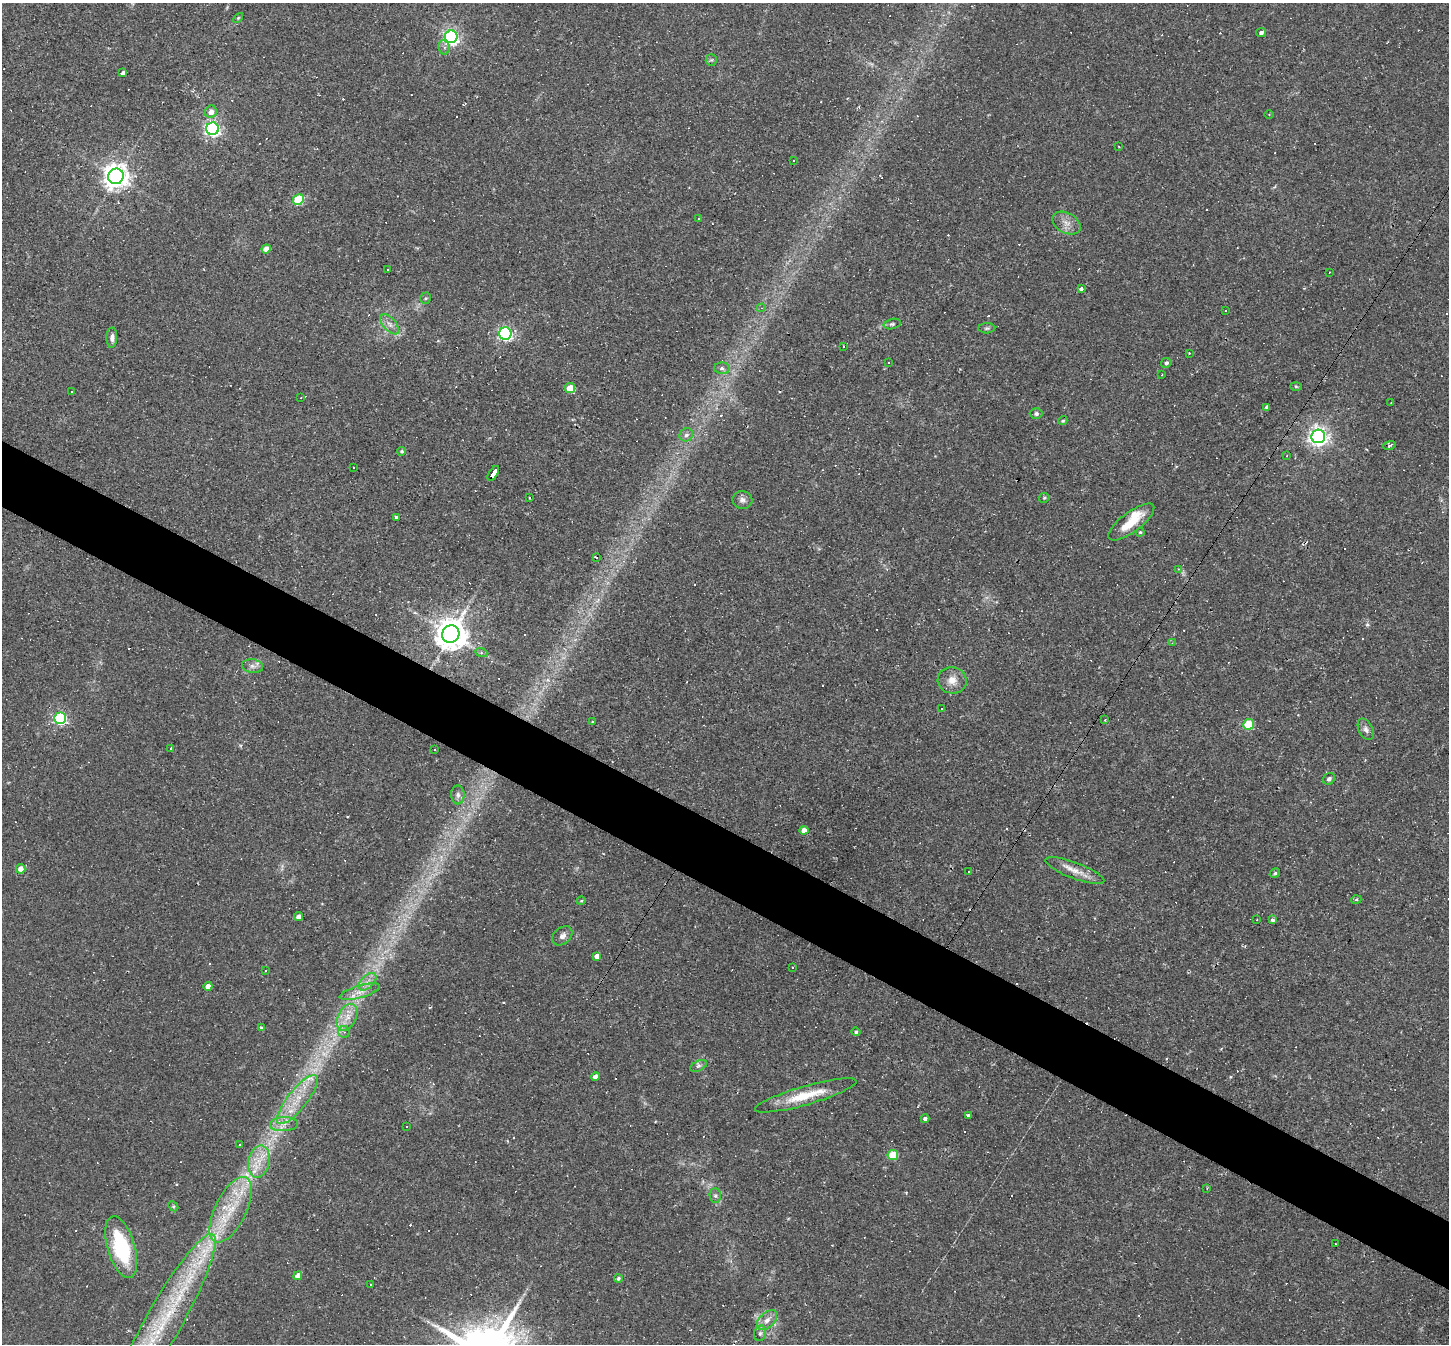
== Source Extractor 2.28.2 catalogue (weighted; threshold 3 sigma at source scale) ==
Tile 6 of 4 x 4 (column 2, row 2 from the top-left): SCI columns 1447-2893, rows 2831-4172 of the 5786 x 5798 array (HDU 1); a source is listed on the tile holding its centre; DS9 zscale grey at full resolution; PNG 1451 x 1346 px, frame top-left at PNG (2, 3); each listed source drawn as its Kron ellipse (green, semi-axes under 4 px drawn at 4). Shown black and unused: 5% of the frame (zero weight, under 2 of 3 exposures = <1% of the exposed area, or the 3 px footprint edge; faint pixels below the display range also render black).
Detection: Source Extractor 2.28.2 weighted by HDU 2 'WHT'; one run over the whole footprint, this tile lists its part. Background 0.061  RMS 0.0056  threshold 0.0251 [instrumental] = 3 sigma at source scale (4.5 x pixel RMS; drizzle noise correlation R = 1.50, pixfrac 1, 0.05/0.05 arcsec/px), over >= 5 px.
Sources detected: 201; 1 too faint to see at this stretch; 78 cosmic-ray / hot-pixel residue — neither listed nor drawn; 7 inside a brighter listed object's ellipse — not listed separately; the other 115 listed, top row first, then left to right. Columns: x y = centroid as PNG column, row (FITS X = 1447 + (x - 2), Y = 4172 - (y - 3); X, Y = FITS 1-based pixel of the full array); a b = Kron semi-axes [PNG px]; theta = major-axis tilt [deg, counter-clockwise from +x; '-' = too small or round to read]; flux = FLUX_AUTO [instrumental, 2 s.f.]
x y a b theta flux
238 18 6 3 45 0.61
1261 33 5 4 - 2
451 37 6 6 - 180
444 47 7 5 -76 1.5
711 60 6 5 - 1
123 73 4 3 - 1.8
211 112 6 6 - 3.6
1269 114 5 3 - 0.49
212 129 6 6 - 170
1119 146 3 2 - 0.39
794 161 3 2 - 0.51
116 176 8 7 - 550
298 200 5 5 - 34
698 218 3 3 - 0.73
1066 223 15 10 -29 4.7
266 249 4 4 - 5.8
387 270 3 2 - 0.42
1329 272 2 2 - 0.3
1081 289 3 3 - 2
426 298 5 5 - 0.84
761 308 4 3 - 0.56
1226 311 3 3 - 0.8
390 324 12 6 -48 2.9
892 324 9 5 13 1.3
987 328 8 5 3 1.1
505 334 6 6 - 130
112 338 10 5 89 2.3
844 346 2 2 - 0.56
1189 353 3 2 - 0.4
888 363 2 2 - 0.38
1166 363 5 5 - 1.3
722 368 8 5 -2 1.5
1162 375 3 2 - 0.69
1296 387 6 4 -2 0.64
570 388 5 5 - 13
72 391 3 2 - 0.41
301 398 3 2 - 0.38
1391 402 2 2 - 0.3
1267 407 4 3 - 1.4
1036 414 6 5 - 1.3
1063 421 5 4 - 0.71
686 435 7 6 - 1.7
1318 436 7 7 - 310
1389 446 6 3 19 0.72
402 451 4 4 - 0.88
1287 456 3 2 - 0.38
353 467 3 2 - 0.61
493 473 8 4 57 56
530 498 3 3 - 0.97
1044 498 5 5 - 0.74
742 500 10 9 - 2.6
397 517 4 3 - 5.7
1131 522 27 10 37 13
1140 532 4 4 - 0.76
596 557 3 3 - 3.1
1179 569 4 4 - 0.55
451 634 9 8 - 1100
1172 643 4 3 - 0.52
481 652 6 4 -20 0.86
253 666 11 6 -7 2.6
952 680 14 13 - 6.1
942 709 3 2 - 1
60 718 6 5 - 89
1105 720 3 3 - 0.45
592 722 3 3 - 0.54
1249 724 5 5 - 26
1366 729 11 7 -63 2.5
171 748 3 3 - 9.6
434 749 2 2 - 0.47
1329 779 6 5 - 1.5
458 795 9 6 -89 1.9
804 830 4 4 - 3.3
21 869 5 4 - 5.2
969 871 2 2 - 0.57
1075 871 31 8 -21 7.2
1275 873 5 4 - 1
1356 900 5 3 - 0.68
581 901 4 3 - 0.67
298 917 4 4 - 2.8
1257 919 2 2 - 0.39
1272 920 3 3 - 1
562 936 11 8 41 2.8
597 956 4 4 - 2.9
793 968 3 2 - 0.65
265 970 3 3 - 1.1
368 982 10 6 45 3.2
208 986 4 4 - 4.5
360 992 21 6 16 5.1
347 1017 14 9 63 6.4
261 1027 3 3 - 1.6
344 1032 6 5 - 1.3
856 1032 4 4 - 1.1
698 1066 9 5 26 1.5
595 1076 4 4 - 3.1
806 1095 53 9 16 18
297 1099 30 9 52 14
968 1116 4 3 - 2
925 1119 4 4 - 1.8
284 1124 14 7 4 4.4
406 1126 2 2 - 0.44
239 1145 3 3 - 2.4
893 1155 5 5 - 24
259 1161 16 10 78 8.9
1207 1188 3 2 - 0.5
715 1196 7 5 -88 1.3
173 1206 6 4 -45 0.69
231 1210 36 15 64 25
1335 1244 3 2 - 0.82
121 1247 32 13 -73 47
298 1276 4 4 - 4.7
618 1278 4 4 - 1
371 1285 3 2 - 1
767 1320 12 7 44 3.7
164 1322 100 18 61 75
760 1333 8 6 74 1.6
Overlapping masked pixels (flux is a lower limit): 1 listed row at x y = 493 473